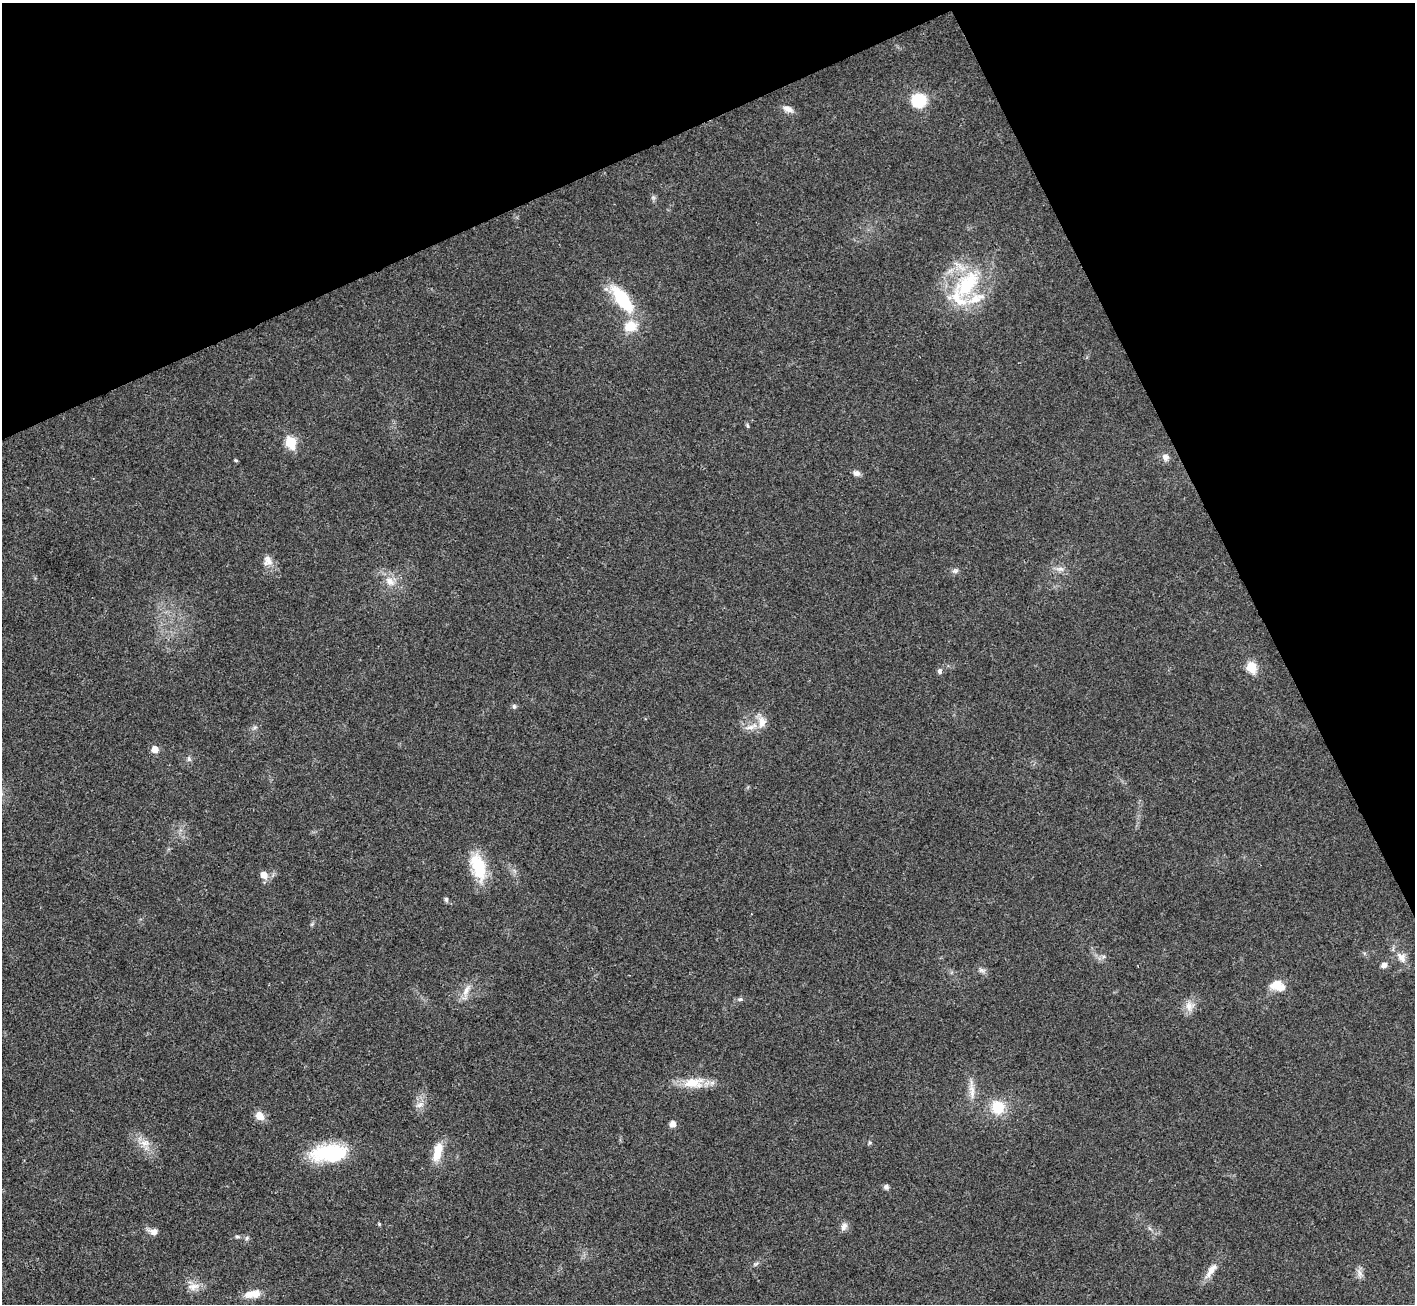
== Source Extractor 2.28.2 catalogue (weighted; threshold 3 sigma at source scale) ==
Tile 3 of 4 x 4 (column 3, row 1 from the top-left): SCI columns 2833-4245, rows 4193-5494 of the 5661 x 5651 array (HDU 1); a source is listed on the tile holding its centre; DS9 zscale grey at full resolution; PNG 1417 x 1306 px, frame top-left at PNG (2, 3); no overlay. Shown black and unused: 23% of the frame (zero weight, under 3 of 4 exposures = <1% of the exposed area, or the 3 px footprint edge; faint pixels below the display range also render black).
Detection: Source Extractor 2.28.2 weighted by HDU 2 'WHT'; one run over the whole footprint, this tile lists its part. Background 0.0216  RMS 0.0044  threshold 0.0196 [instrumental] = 3 sigma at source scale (4.5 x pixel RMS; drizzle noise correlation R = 1.50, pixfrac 1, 0.05/0.05 arcsec/px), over >= 5 px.
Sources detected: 56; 5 inside a brighter listed object's ellipse — not listed separately; the other 51 listed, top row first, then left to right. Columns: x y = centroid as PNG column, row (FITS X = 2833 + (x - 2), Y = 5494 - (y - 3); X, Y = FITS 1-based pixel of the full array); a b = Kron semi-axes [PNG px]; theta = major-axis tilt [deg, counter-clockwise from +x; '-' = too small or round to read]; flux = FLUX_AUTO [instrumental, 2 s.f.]
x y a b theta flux
919 100 13 11 -1 17
788 109 14 8 -20 2.6
967 284 48 25 48 35
622 299 28 11 -54 27
630 326 15 12 18 7.8
747 426 6 4 -70 0.62
291 442 6 6 - 26
1165 457 8 8 - 2.2
236 460 4 3 - 0.61
856 473 8 7 - 1.8
268 561 14 12 -82 3.5
1060 569 11 6 -8 1.9
955 571 9 6 10 1.2
390 581 13 10 -48 4.2
1251 667 6 5 - 20
940 671 7 6 - 1.1
514 706 6 5 - 0.92
762 722 16 11 83 4.5
255 727 7 4 19 0.8
750 727 13 6 8 2.5
155 749 6 6 - 4.6
189 759 8 6 -74 1.1
478 867 35 16 -72 17
264 875 7 6 - 4.2
446 899 7 5 -75 0.82
1401 957 16 11 -53 3.9
1384 965 8 7 - 1.7
981 970 9 6 -18 1.4
1276 985 15 11 16 5.6
466 990 17 8 65 3.6
740 999 7 5 21 0.84
1189 1006 14 9 -75 3.5
693 1083 30 14 4 9.8
972 1090 30 6 -85 4.3
419 1105 10 5 44 1.8
998 1107 13 13 - 12
260 1116 11 9 -46 4.2
673 1124 7 7 - 2.2
145 1143 15 8 2 3.7
437 1152 24 10 76 7.7
330 1153 42 18 4 29
886 1187 7 6 - 1.1
379 1224 4 4 - 0.54
844 1226 11 7 57 2
154 1231 10 7 -10 2.8
237 1237 6 4 -8 0.71
247 1238 6 4 71 0.69
1211 1270 23 8 54 4.5
1360 1273 11 6 -80 2
193 1287 19 9 8 3.9
255 1294 14 10 20 4